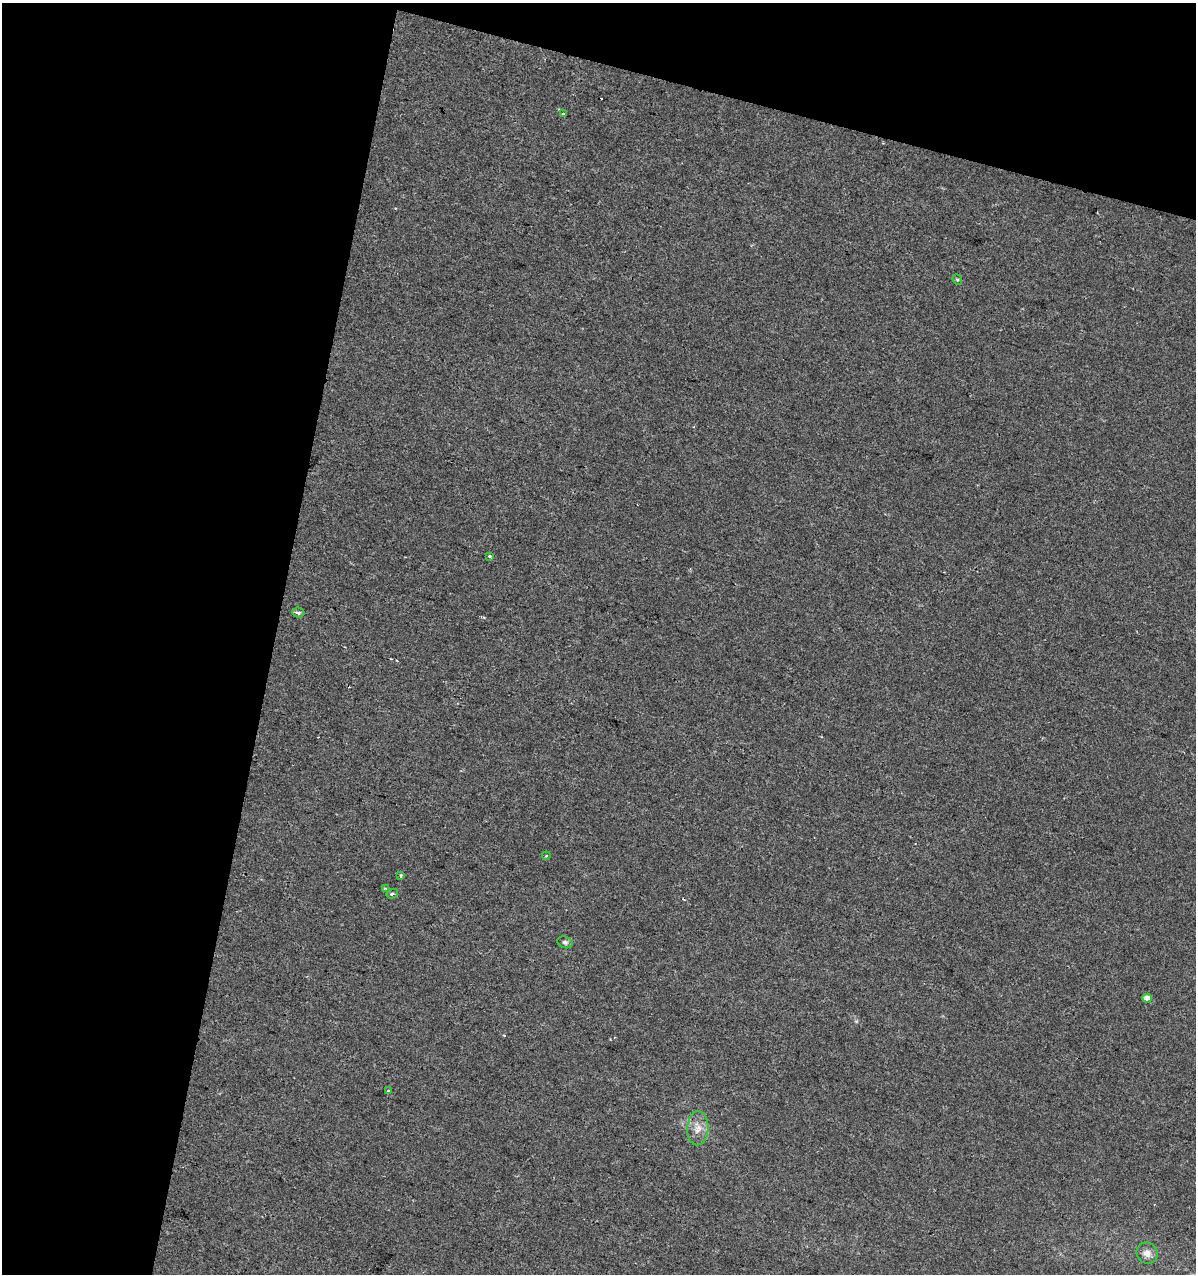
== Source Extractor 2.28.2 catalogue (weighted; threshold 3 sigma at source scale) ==
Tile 1 of 2 x 2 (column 1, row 1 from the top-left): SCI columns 129-1322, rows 1273-2544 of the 2629 x 2544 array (HDU 1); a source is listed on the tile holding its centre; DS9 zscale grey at full resolution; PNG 1198 x 1276 px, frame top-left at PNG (2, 3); each listed source drawn as its Kron ellipse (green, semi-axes under 4 px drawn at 4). Shown black and unused: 29% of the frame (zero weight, under 2 of 3 exposures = <1% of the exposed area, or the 3 px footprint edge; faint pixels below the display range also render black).
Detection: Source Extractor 2.28.2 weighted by HDU 2 'WHT'; one run over the whole footprint, this tile lists its part. Background 2.80e-04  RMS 0.0041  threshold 0.0183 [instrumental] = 3 sigma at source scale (4.5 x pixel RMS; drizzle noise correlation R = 1.50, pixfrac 1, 0.0396/0.0396 arcsec/px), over >= 5 px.
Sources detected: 16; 3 cosmic-ray / hot-pixel residue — neither listed nor drawn; the other 13 listed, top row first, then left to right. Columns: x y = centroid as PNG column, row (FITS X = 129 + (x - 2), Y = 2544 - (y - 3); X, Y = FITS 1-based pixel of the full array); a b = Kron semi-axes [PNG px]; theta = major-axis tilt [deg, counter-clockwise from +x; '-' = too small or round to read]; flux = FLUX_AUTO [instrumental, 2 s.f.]
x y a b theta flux
563 114 3 3 - 0.91
957 280 5 4 - 0.54
490 556 3 3 - 2.1
298 613 6 5 - 1
546 856 4 3 - 0.49
401 875 4 3 - 0.52
386 888 4 4 - 0.73
392 894 6 4 29 1
565 942 8 5 -19 1.1
1147 998 4 4 - 3.9
388 1091 3 3 - 0.65
698 1128 17 10 87 4.4
1147 1253 11 10 - 2.8